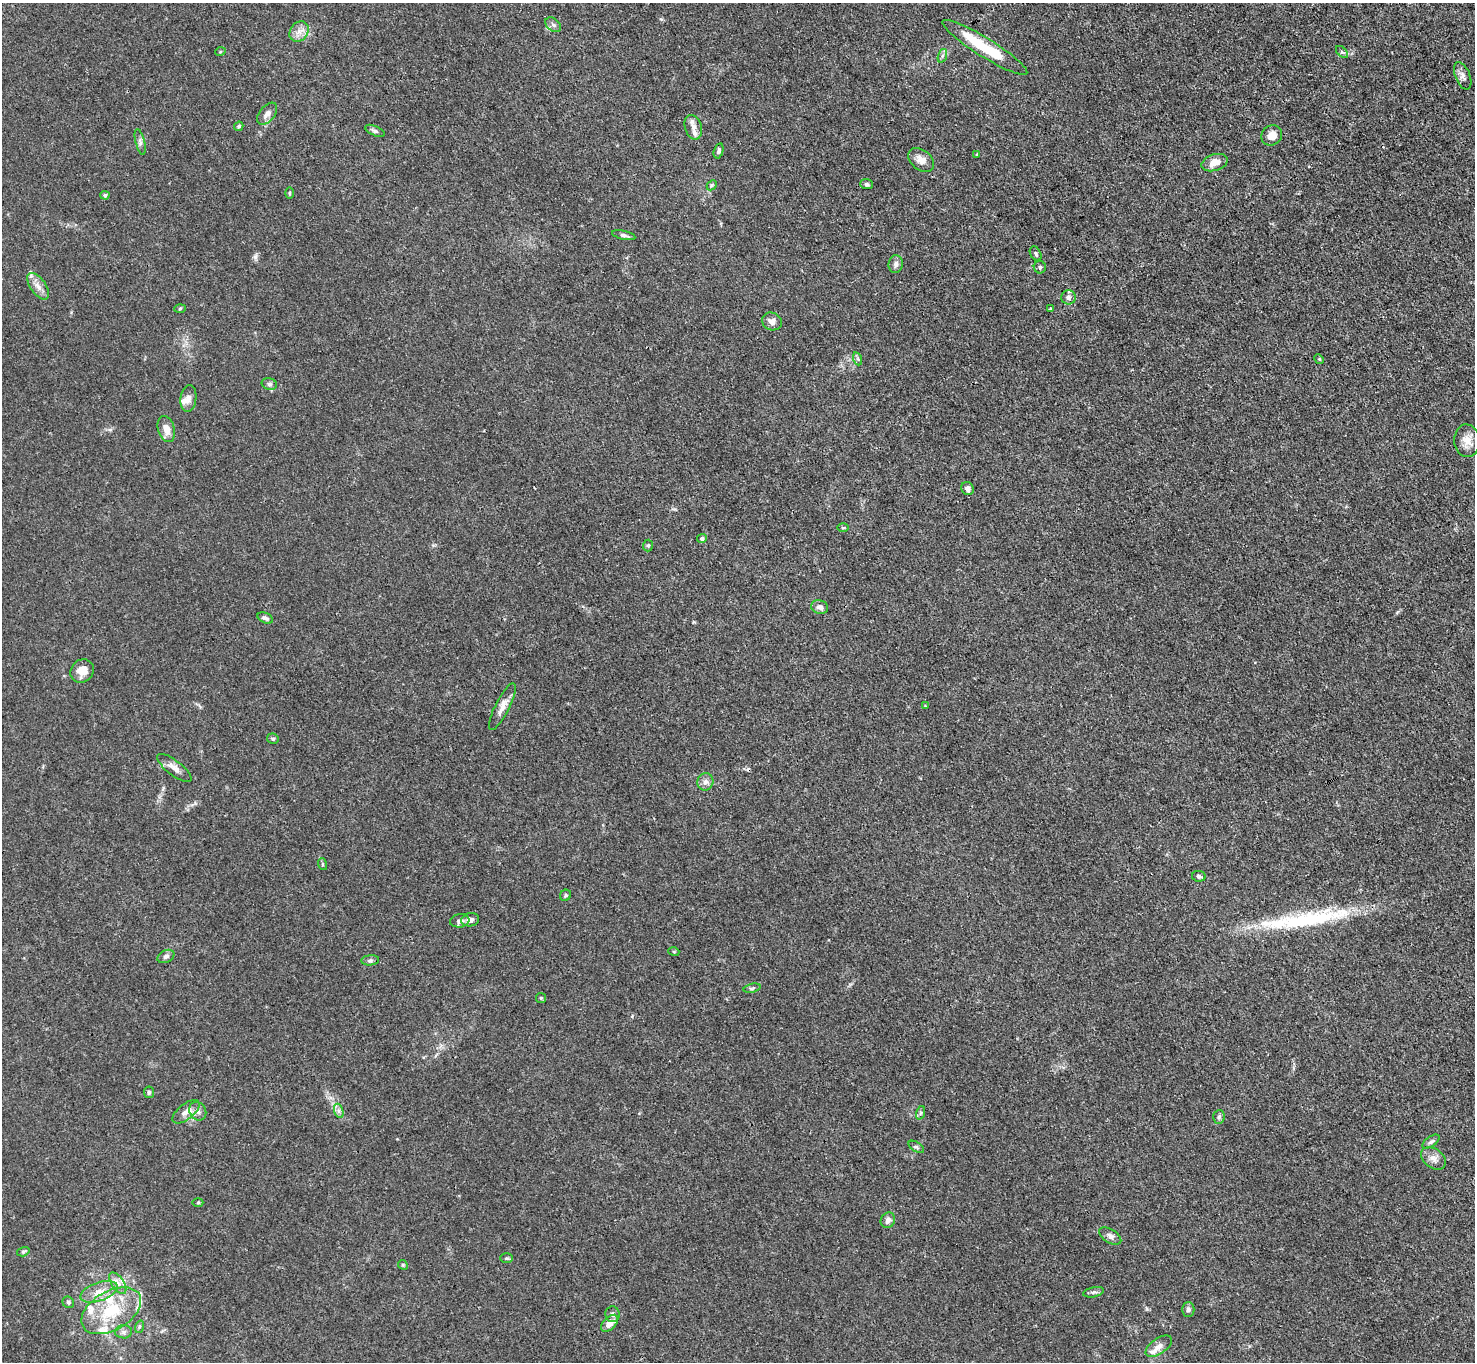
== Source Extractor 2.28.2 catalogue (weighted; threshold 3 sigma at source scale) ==
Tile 10 of 4 x 4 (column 2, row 3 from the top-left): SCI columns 1475-2947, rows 1515-2874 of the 5894 x 5887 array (HDU 1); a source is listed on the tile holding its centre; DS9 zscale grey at full resolution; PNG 1477 x 1364 px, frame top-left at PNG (2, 3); each listed source drawn as its Kron ellipse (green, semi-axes under 4 px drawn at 4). Shown black and unused: <1% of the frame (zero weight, under 3 of 4 exposures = <1% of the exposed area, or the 3 px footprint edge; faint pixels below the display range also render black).
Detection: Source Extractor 2.28.2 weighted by HDU 2 'WHT'; one run over the whole footprint, this tile lists its part. Background 0.0269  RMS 0.0028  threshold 0.0124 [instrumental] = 3 sigma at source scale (4.5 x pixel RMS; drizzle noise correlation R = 1.50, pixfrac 1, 0.05/0.05 arcsec/px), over >= 5 px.
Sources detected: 97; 1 cosmic-ray / hot-pixel residue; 1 long thin detection or spike segment (spike, bleed or trail) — neither listed nor drawn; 11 inside a brighter listed object's ellipse — not listed separately; the other 84 listed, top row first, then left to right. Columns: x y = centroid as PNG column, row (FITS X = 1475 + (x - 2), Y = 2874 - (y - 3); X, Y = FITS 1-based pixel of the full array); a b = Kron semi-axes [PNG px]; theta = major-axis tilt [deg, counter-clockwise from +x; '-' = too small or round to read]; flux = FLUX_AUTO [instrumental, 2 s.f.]
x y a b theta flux
553 25 9 6 -39 0.81
299 32 11 8 51 2
985 47 50 9 -32 12
220 52 5 3 - 0.25
1342 52 7 4 -44 0.53
942 56 7 4 71 0.59
1463 76 14 7 -67 1.4
267 114 13 7 51 1.6
239 126 5 4 - 0.46
693 127 13 8 -74 1.9
375 131 10 5 -23 0.69
1272 135 11 9 35 2.5
140 142 13 4 -76 0.92
719 151 8 4 75 0.69
977 155 4 3 - 0.33
921 160 14 10 -41 2.2
1215 163 13 8 17 3.1
867 184 6 5 - 0.53
712 185 6 4 44 0.4
289 193 5 3 - 0.31
105 195 4 4 - 0.74
624 235 12 4 -12 0.73
1036 254 8 5 -62 0.54
896 264 9 7 83 1.1
1040 267 6 6 - 0.53
38 286 15 7 -55 2
1068 297 7 7 - 0.81
180 308 6 4 3 0.36
1051 308 3 3 - 0.28
772 321 10 8 -22 1.5
858 359 6 4 -71 0.45
1319 359 5 4 - 0.32
269 384 8 5 -17 0.71
188 398 13 8 82 1.7
166 429 13 8 -74 2.6
1467 441 16 13 -86 3
968 489 7 6 - 1.3
843 528 6 4 0 0.3
702 538 5 4 - 0.75
648 545 6 5 - 0.43
820 607 8 6 -19 1.5
265 618 8 5 -24 0.72
82 671 12 11 - 3.2
925 706 2 2 - 0.21
502 707 26 7 63 2.5
273 739 6 5 - 0.47
174 768 21 7 -38 2.1
705 782 9 8 - 1.3
322 864 6 3 -72 0.34
1199 876 7 5 -9 0.59
566 895 6 5 - 0.43
470 920 9 6 10 1.1
460 921 10 6 8 1.1
674 952 5 3 - 0.26
166 956 9 6 25 0.82
370 960 9 5 6 0.65
752 988 9 4 13 0.52
541 998 5 5 - 0.4
149 1092 6 5 - 0.6
198 1111 10 8 -58 1.4
339 1111 7 4 -71 0.73
186 1112 16 7 38 2.2
920 1113 7 4 71 0.51
1219 1117 7 5 85 0.68
1431 1142 10 5 35 0.73
916 1147 9 4 -33 0.56
1433 1158 14 9 -38 2
198 1203 5 3 - 0.33
888 1220 8 7 - 1.2
1110 1236 12 6 -32 1.1
23 1252 6 4 16 0.42
506 1258 6 5 - 0.45
403 1265 5 4 - 0.33
118 1283 12 6 -56 1.6
99 1292 19 9 19 3.5
1094 1292 10 5 12 0.71
68 1302 6 5 - 0.57
1188 1310 7 6 - 0.84
111 1311 32 19 30 14
613 1314 8 7 - 0.83
610 1323 10 6 45 2.6
139 1327 6 4 72 0.49
123 1332 8 6 -1 0.94
1159 1346 15 7 35 1.8
Unlisted compact peaks at least as high as the median listed source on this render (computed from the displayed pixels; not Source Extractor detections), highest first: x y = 255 257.